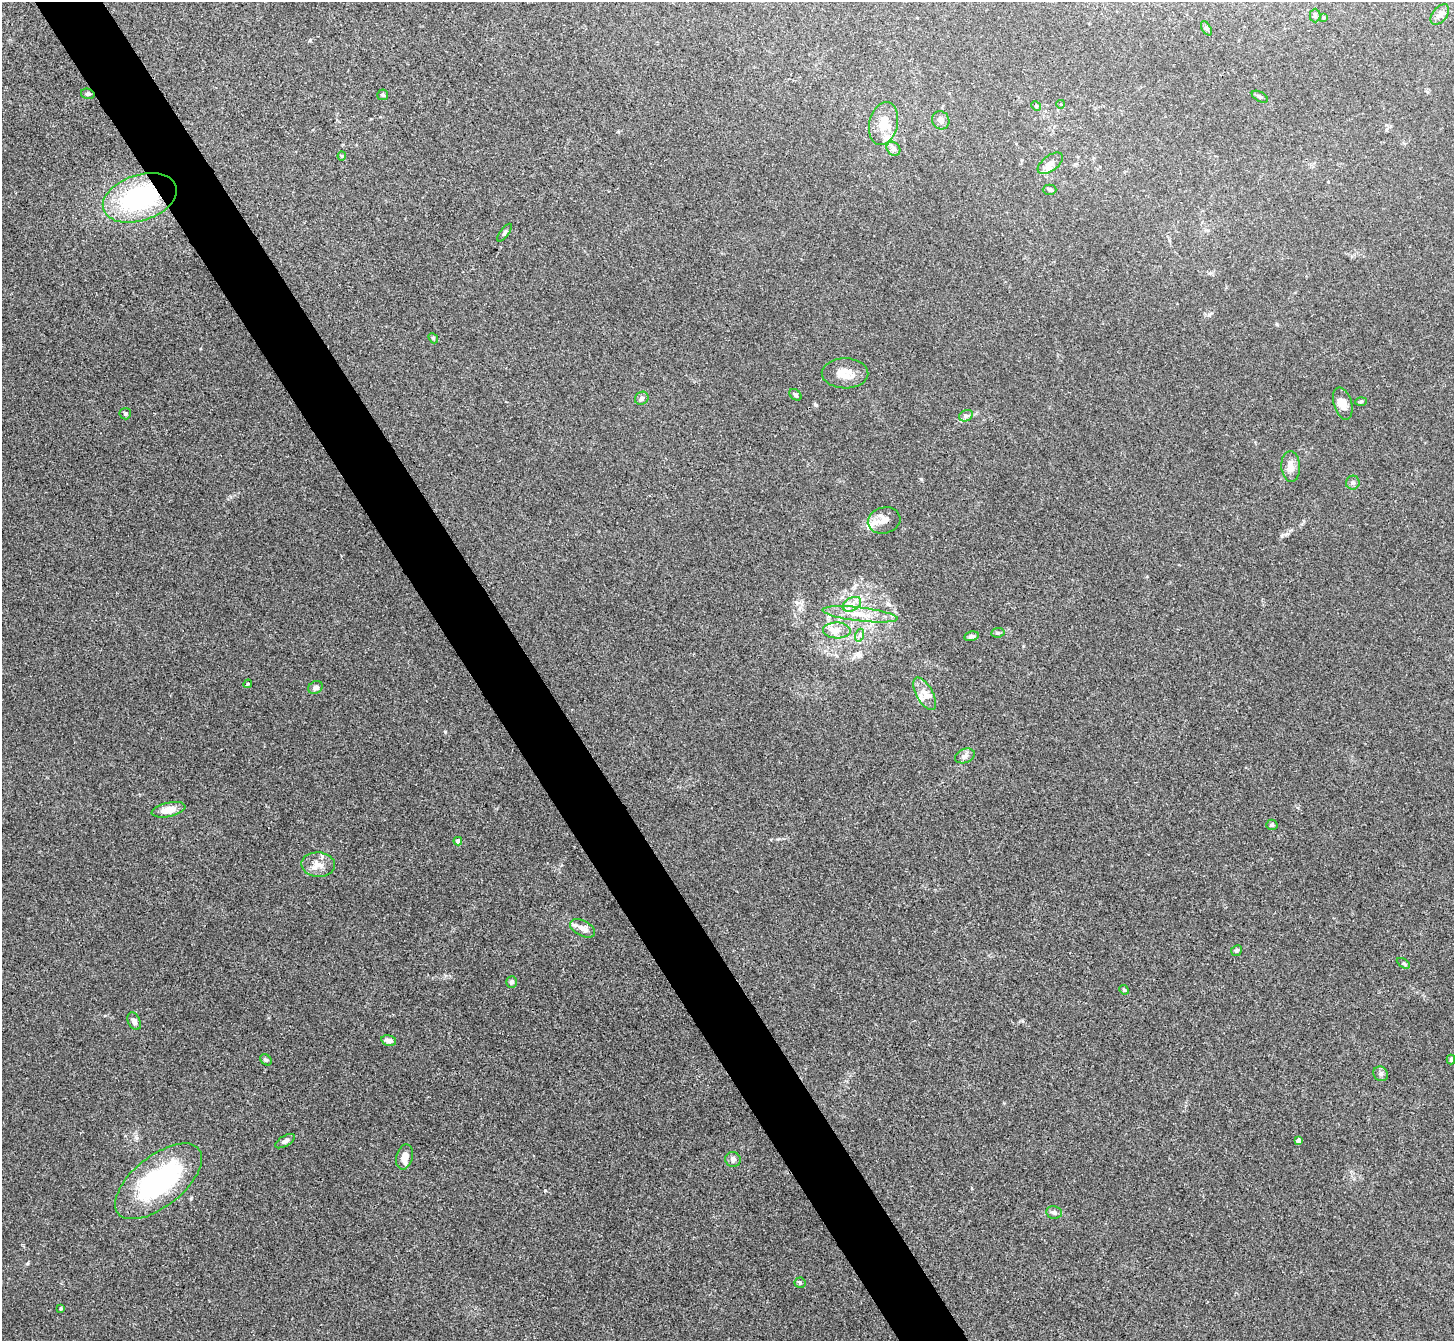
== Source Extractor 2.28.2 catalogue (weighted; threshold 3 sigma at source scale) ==
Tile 11 of 4 x 4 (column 3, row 3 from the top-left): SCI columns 2907-4358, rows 1496-2834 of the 5811 x 5806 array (HDU 1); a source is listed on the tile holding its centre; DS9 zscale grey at full resolution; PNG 1456 x 1343 px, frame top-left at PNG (2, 2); each listed source drawn as its Kron ellipse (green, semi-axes under 4 px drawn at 4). Shown black and unused: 5% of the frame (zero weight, under 3 of 4 exposures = <1% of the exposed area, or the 3 px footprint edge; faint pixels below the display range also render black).
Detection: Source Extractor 2.28.2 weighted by HDU 2 'WHT'; one run over the whole footprint, this tile lists its part. Background 0.0166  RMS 0.0046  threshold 0.0206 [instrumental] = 3 sigma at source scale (4.5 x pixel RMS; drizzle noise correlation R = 1.50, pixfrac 1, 0.05/0.05 arcsec/px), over >= 5 px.
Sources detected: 66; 6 inside a brighter listed object's ellipse — not listed separately; the other 60 listed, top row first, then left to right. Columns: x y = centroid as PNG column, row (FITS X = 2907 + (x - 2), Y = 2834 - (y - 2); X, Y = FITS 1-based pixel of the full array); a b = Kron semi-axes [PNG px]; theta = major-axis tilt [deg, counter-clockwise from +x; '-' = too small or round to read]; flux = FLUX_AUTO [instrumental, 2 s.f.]
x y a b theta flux
1440 14 12 7 50 2
1315 15 7 5 90 0.94
1324 18 4 3 - 0.52
1206 28 8 4 -60 0.78
88 94 7 5 -14 0.9
383 95 5 5 - 0.73
1260 97 9 4 -29 0.94
1061 104 4 3 - 0.32
1036 106 5 4 - 0.54
941 120 9 8 - 2
883 123 22 14 77 7.5
893 149 7 6 - 1.3
342 156 4 4 - 0.54
1050 163 15 7 37 2.6
1050 190 7 5 1 0.83
140 198 38 23 18 56
505 233 10 3 52 0.8
433 338 5 4 - 0.6
845 373 23 15 -1 7
795 395 7 5 -38 0.92
642 398 7 6 - 1.2
1361 401 6 4 4 0.59
1343 403 16 9 -74 3.9
125 414 5 5 - 0.84
966 416 7 5 27 1.2
1291 466 15 9 -86 4
1353 483 7 7 - 1.1
884 520 16 13 16 4.2
852 604 10 6 30 2.7
860 614 38 7 -7 8.5
837 630 14 8 -2 3.7
998 633 7 4 6 0.72
860 635 7 4 72 1
971 636 7 4 10 1.4
248 684 4 3 - 0.45
316 687 7 6 - 1.9
925 694 18 8 -60 4.3
965 756 10 7 23 1.8
168 810 17 7 12 5.3
1272 825 5 5 - 0.79
458 841 4 4 - 1.8
318 865 17 12 -3 4.8
583 928 13 7 -28 3.2
1236 951 6 5 - 0.88
1403 963 7 4 -32 0.8
512 982 6 5 - 1.1
1124 990 5 4 - 0.55
134 1021 9 6 -65 1.6
389 1040 7 5 -13 2.4
266 1060 6 5 - 0.68
1451 1060 5 4 - 0.82
1381 1074 8 7 - 1.4
285 1141 11 5 31 1.6
1298 1141 4 4 - 2.1
404 1157 13 8 76 4
733 1159 8 7 - 1.6
158 1181 52 25 39 67
1054 1212 8 6 -9 1.2
800 1283 5 5 - 0.7
61 1308 3 3 - 0.52
Overlapping masked pixels (flux is a lower limit): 1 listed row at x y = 140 198
Unlisted compact peaks at least as high as the median listed source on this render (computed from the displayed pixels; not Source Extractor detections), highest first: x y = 445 732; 816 405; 921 479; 27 1264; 1022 1021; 545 1191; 796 602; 310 40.